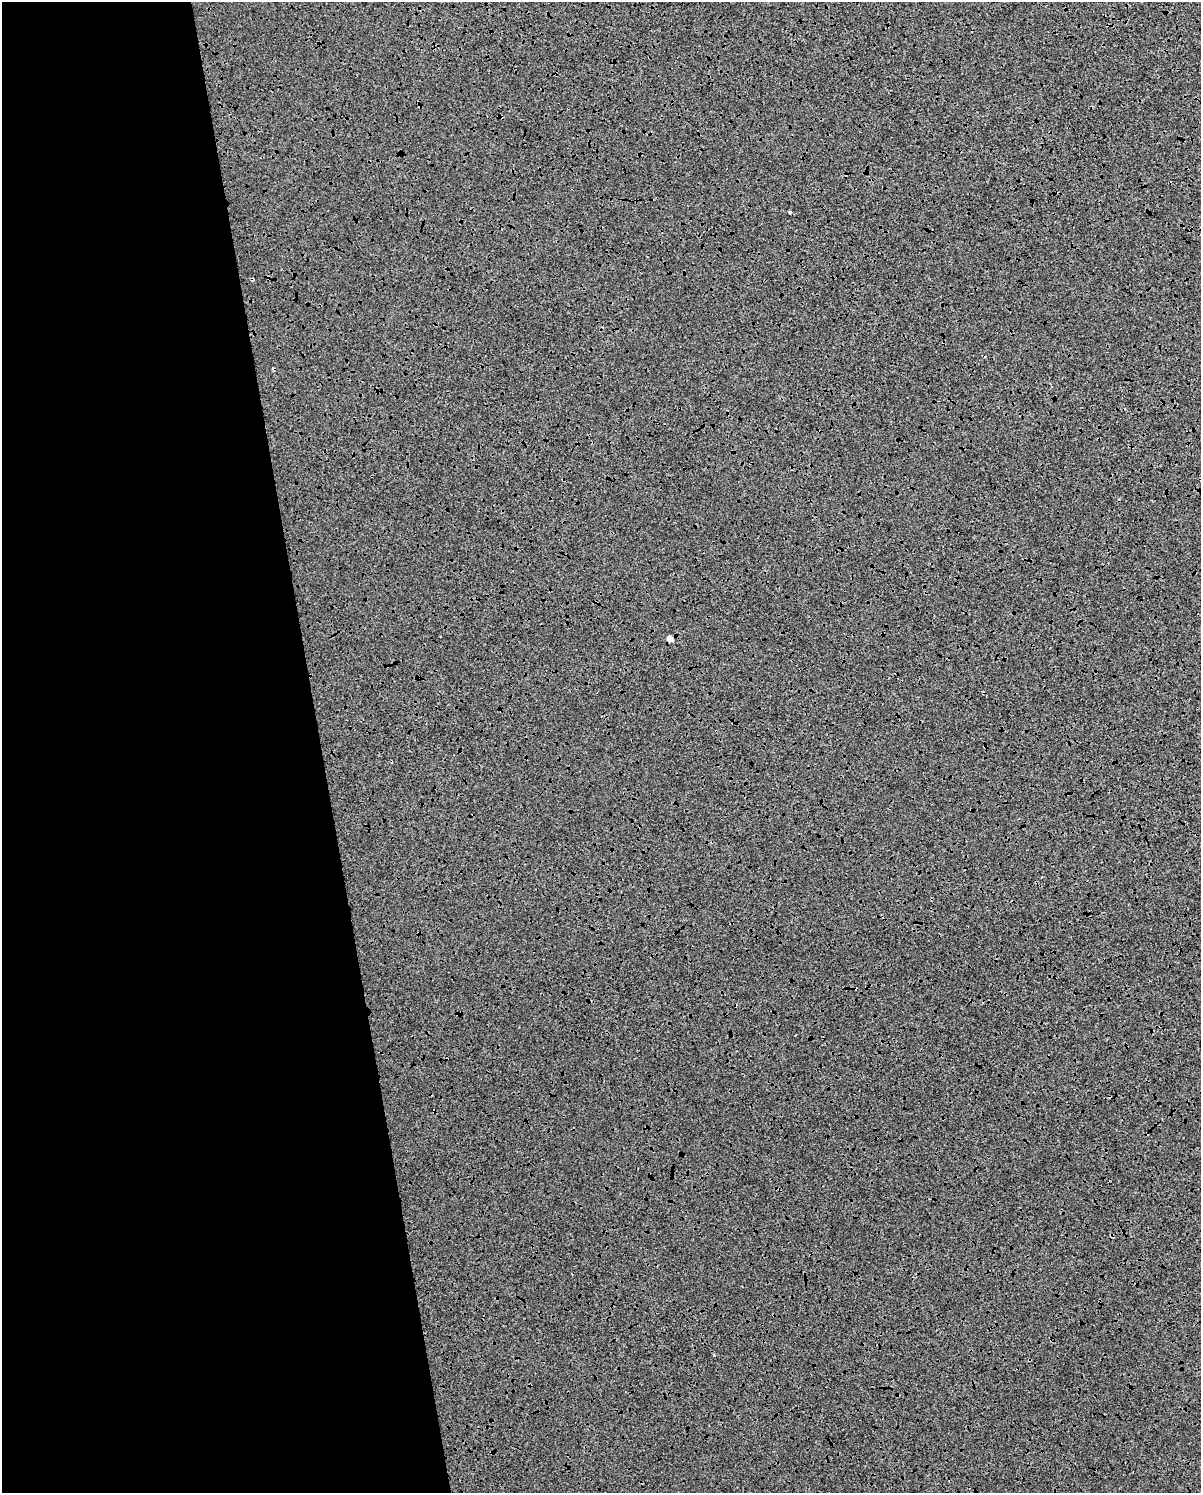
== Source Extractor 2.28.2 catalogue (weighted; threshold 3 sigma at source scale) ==
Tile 5 of 4 x 3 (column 1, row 2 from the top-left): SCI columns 2-1200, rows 1560-3050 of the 4797 x 4565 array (HDU 1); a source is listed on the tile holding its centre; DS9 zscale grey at full resolution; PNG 1203 x 1495 px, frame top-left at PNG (2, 2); no overlay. Shown black and unused: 28% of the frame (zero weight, under 3 of 4 exposures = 3% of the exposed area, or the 3 px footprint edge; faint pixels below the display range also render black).
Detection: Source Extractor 2.28.2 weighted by HDU 2 'WHT'; one run over the whole footprint, this tile lists its part. Background 6.88e-04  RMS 0.0066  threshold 0.0295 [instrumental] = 3 sigma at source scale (4.5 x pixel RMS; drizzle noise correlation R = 1.50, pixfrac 1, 0.0396/0.0396 arcsec/px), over >= 5 px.
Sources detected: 8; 4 cosmic-ray / hot-pixel residue — not listed; the other 4 listed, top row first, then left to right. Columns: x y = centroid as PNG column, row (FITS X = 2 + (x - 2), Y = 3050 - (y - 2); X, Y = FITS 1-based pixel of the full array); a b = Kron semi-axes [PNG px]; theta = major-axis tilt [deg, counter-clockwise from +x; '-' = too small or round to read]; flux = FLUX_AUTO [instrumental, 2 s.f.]
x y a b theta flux
501 117 4 4 - 0.81
790 212 3 3 - 1.9
252 279 3 3 - 0.88
670 639 6 5 - 3.9
Overlapping masked pixels (flux is a lower limit): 2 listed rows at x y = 501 117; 252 279